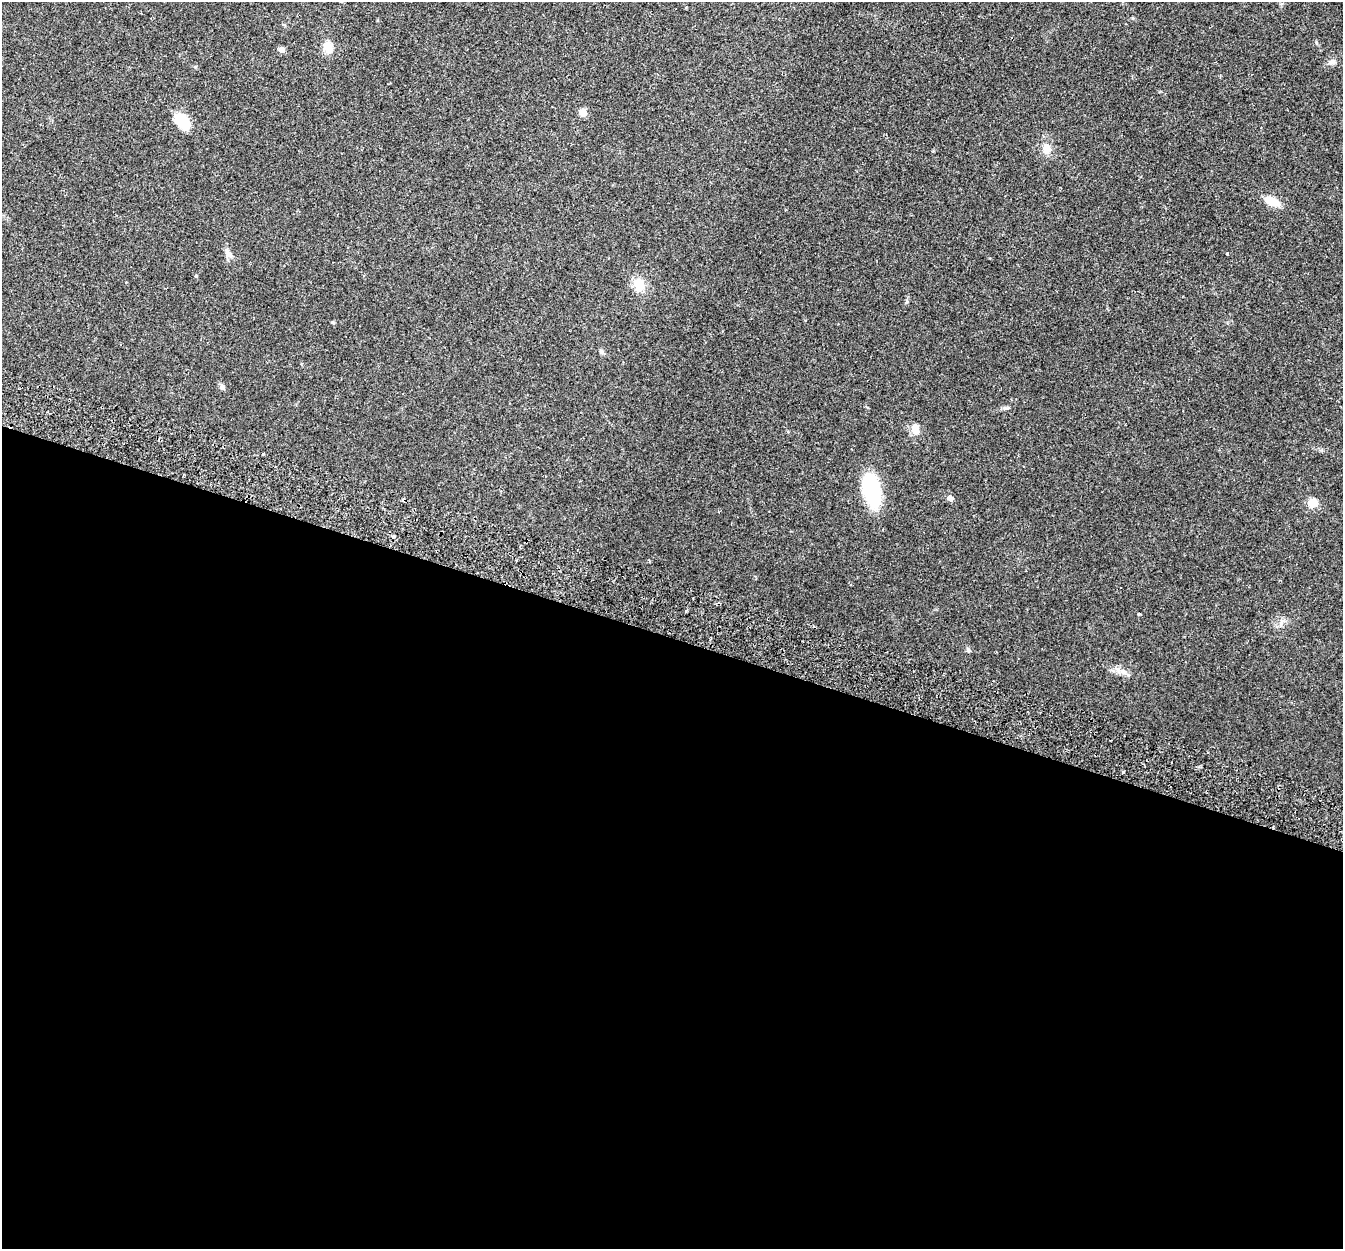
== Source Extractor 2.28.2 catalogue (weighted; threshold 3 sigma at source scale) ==
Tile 14 of 4 x 4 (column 2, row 4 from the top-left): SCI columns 1366-2706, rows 190-1436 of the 5415 x 5496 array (HDU 1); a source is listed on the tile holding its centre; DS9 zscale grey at full resolution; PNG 1345 x 1251 px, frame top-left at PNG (2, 2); no overlay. Shown black and unused: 49% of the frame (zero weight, under 2 of 3 exposures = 3% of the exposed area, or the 3 px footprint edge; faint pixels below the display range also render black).
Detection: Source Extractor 2.28.2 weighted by HDU 2 'WHT'; one run over the whole footprint, this tile lists its part. Background 0.0604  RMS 0.0078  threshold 0.0353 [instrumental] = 3 sigma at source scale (4.5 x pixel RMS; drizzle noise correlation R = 1.50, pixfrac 1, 0.05/0.05 arcsec/px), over >= 5 px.
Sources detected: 23; all 23 listed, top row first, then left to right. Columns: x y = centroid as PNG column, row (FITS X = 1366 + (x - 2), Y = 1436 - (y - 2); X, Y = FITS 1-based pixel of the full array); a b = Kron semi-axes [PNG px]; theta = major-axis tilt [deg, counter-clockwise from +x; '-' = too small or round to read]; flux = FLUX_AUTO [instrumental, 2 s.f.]
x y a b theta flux
328 47 13 10 -79 8.8
282 50 7 6 - 2.9
1332 62 12 6 8 2.8
583 112 5 5 - 14
183 122 23 13 -51 15
1047 148 12 10 -76 7.1
1272 201 17 9 -25 11
229 254 13 7 -50 3.9
1227 254 3 3 - 0.65
196 276 4 3 - 0.81
639 284 18 13 -62 10
601 352 7 5 -45 1.5
222 387 8 5 -64 2.1
915 429 11 8 85 8.1
263 454 3 3 - 1.5
872 490 32 16 -76 56
950 498 6 6 - 2.8
1312 503 10 10 - 8.9
393 536 3 3 - 4.7
1139 614 3 3 - 0.75
968 650 7 5 -73 1.5
1124 672 8 7 - 3.2
1123 772 3 3 - 0.78
Unlisted compact peaks at least as high as the median listed source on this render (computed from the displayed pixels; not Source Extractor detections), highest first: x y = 332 322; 1005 408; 1282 621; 195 67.